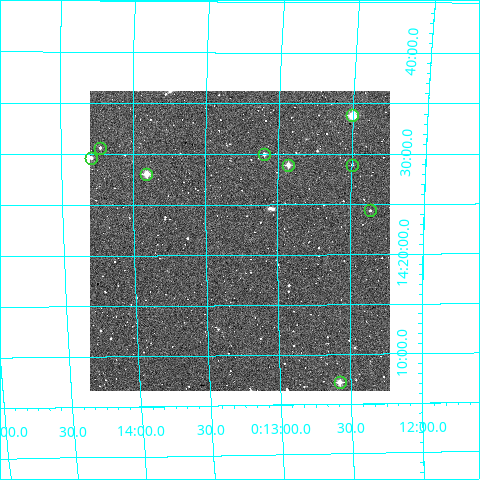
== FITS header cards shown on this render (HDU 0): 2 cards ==
NAXIS1  =                  300
NAXIS2  =                  300

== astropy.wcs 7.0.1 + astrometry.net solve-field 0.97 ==
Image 300 x 300 px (HDU 0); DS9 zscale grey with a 90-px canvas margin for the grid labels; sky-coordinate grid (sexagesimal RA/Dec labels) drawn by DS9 from the SOLVED WCS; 9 Tycho-2 reference stars matched to detected sources circled (green)
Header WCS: RA---TAN/DEC--TAN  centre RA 00:13:16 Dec +14:21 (3.32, +14.36 deg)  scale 6 arcsec/px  FOV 30.0' x 30.0'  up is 0 deg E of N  parity normal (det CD < 0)
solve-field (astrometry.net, Tycho-2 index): VERIFIED the header's WCS against the Tycho-2 star catalogue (verified at 2 index scales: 9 matches each, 0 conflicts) and refined it, rather than solving blind
Solved WCS: RA---TAN-SIP/DEC--TAN-SIP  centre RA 00:13:16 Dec +14:21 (3.32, +14.36 deg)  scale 6.06 x 5.96 arcsec/px (non-square pixels)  FOV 30.3' x 29.8'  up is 0 deg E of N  parity normal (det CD < 0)
The solver's refit moves the header's centre by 3.8 arcsec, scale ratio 1.01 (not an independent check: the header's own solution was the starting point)
Tycho-2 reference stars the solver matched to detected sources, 9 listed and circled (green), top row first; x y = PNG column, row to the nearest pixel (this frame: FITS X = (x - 90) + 1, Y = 300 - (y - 91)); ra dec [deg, ICRS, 3 dp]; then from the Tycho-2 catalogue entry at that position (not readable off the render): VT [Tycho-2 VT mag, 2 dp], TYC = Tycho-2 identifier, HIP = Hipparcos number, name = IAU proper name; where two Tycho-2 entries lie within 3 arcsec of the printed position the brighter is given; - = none
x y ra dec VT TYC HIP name
352 115 3.126 +14.564 8.55 601-221-1 999 -
100 148 3.557 +14.511 11.37 601-1029-1 - -
264 154 3.274 +14.500 10.70 601-875-1 - -
91 158 3.572 +14.494 11.41 601-963-1 - -
288 165 3.232 +14.482 9.80 601-895-1 - -
352 165 3.123 +14.482 12.53 601-267-1 - -
146 174 3.476 +14.468 9.42 601-715-1 - -
370 210 3.092 +14.406 12.04 601-987-1 - -
340 382 3.144 +14.120 9.96 601-1141-1 - -